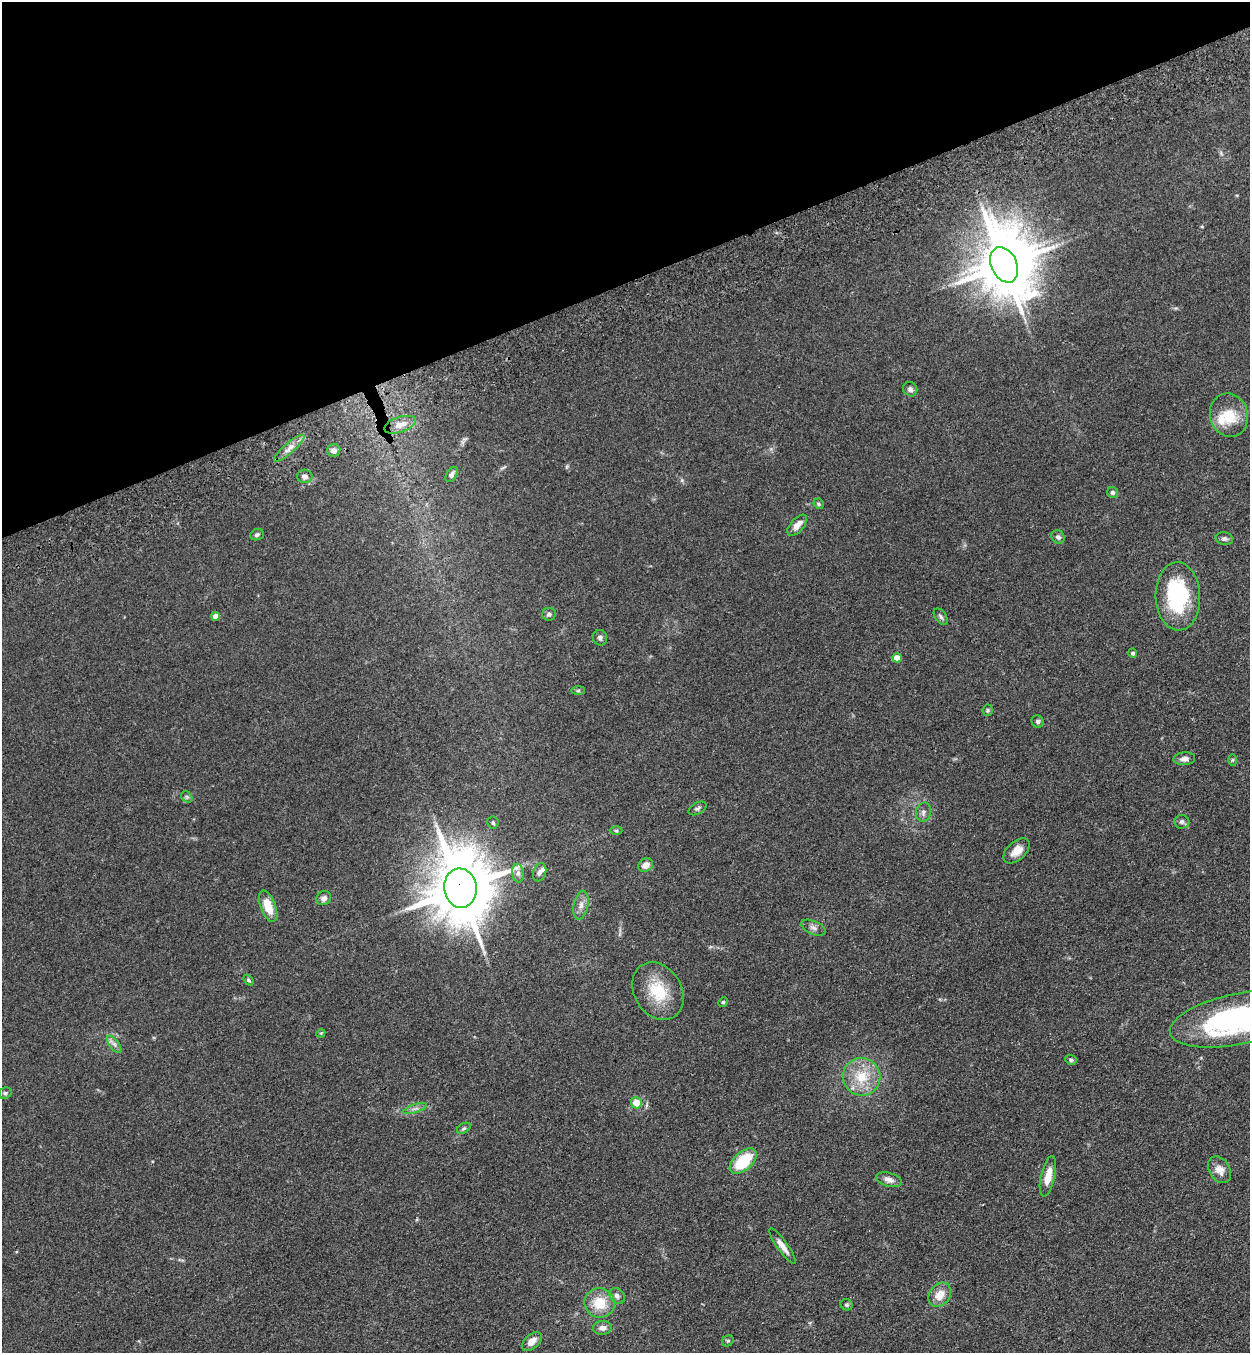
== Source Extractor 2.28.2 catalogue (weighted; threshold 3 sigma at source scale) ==
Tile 3 of 4 x 4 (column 3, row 1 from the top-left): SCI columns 2700-3947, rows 4166-5516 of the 5523 x 5630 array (HDU 1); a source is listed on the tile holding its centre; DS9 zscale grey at full resolution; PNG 1252 x 1355 px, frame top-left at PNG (2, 2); each listed source drawn as its Kron ellipse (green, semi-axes under 4 px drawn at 4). Shown black and unused: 21% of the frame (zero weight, under 3 of 4 exposures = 6% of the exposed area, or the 3 px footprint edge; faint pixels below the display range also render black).
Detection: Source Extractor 2.28.2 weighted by HDU 2 'WHT'; one run over the whole footprint, this tile lists its part. Background 0.0595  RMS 0.0065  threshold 0.0292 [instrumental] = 3 sigma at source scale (4.5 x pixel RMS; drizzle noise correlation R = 1.50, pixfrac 1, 0.05/0.05 arcsec/px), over >= 5 px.
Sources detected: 68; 1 inside a brighter object's white glare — neither listed nor drawn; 2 inside a brighter listed object's ellipse — not listed separately; the other 65 listed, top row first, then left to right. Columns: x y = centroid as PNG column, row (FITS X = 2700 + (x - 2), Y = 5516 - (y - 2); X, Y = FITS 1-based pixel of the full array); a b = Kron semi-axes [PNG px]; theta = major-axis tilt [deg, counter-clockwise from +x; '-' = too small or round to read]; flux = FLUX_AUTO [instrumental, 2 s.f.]
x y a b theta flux
1004 265 18 13 -65 3700
910 389 7 6 - 1.7
1229 415 22 19 -74 18
400 425 16 7 18 6.3
289 448 19 5 41 4.6
334 450 6 6 - 2.6
452 474 8 5 57 2.3
305 476 7 6 - 2.7
1113 492 5 5 - 1.5
819 504 5 5 - 1.1
797 525 13 6 49 4.9
257 535 7 5 21 1.4
1058 537 7 6 - 2
1224 539 9 6 -11 1.8
1178 596 34 22 -88 59
549 614 7 6 - 1.6
216 616 4 4 - 4.9
941 617 9 5 -55 1.5
600 638 7 7 - 1.8
1133 653 5 4 - 1.4
897 658 5 4 - 6.8
578 690 7 4 1 0.89
988 710 5 5 - 0.9
1038 721 6 6 - 1.3
1184 759 11 6 5 2.9
1232 760 6 4 89 0.78
187 797 6 5 - 1.2
697 808 10 5 30 1.6
923 812 10 7 77 2.4
493 822 6 5 - 1.3
1182 822 7 6 - 2.1
616 831 6 4 -1 0.85
1017 851 16 9 43 6.2
646 865 8 6 32 4.6
540 872 9 6 71 2.3
518 873 9 6 -81 2.3
460 888 20 16 -82 5300
324 898 7 6 - 2.7
581 905 14 7 78 4
268 906 16 7 -69 12
813 928 13 6 -23 2.6
248 980 6 4 -52 1
658 991 30 23 -58 24
723 1002 5 4 - 0.81
1238 1019 69 25 12 140
321 1033 4 3 - 0.58
114 1044 10 5 -54 2.2
1071 1060 6 5 - 1.2
862 1077 19 18 - 18
5 1093 6 5 - 1.2
636 1103 5 5 - 11
415 1108 12 3 18 1.7
464 1128 7 5 29 1.1
743 1161 16 9 42 25
1220 1170 14 10 -57 5.6
1048 1176 20 7 77 7.8
889 1180 13 7 -15 3.4
783 1246 21 5 -54 4.9
940 1295 13 10 51 8.1
617 1296 9 7 -46 2.3
600 1303 15 14 - 15
847 1305 6 5 - 1.2
602 1328 9 7 4 3.4
532 1341 12 7 41 5.2
728 1341 6 5 - 0.96
Overlapping masked pixels (flux is a lower limit): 1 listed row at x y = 460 888
Isophote crosses this tile's border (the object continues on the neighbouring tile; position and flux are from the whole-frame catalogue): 1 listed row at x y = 1238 1019